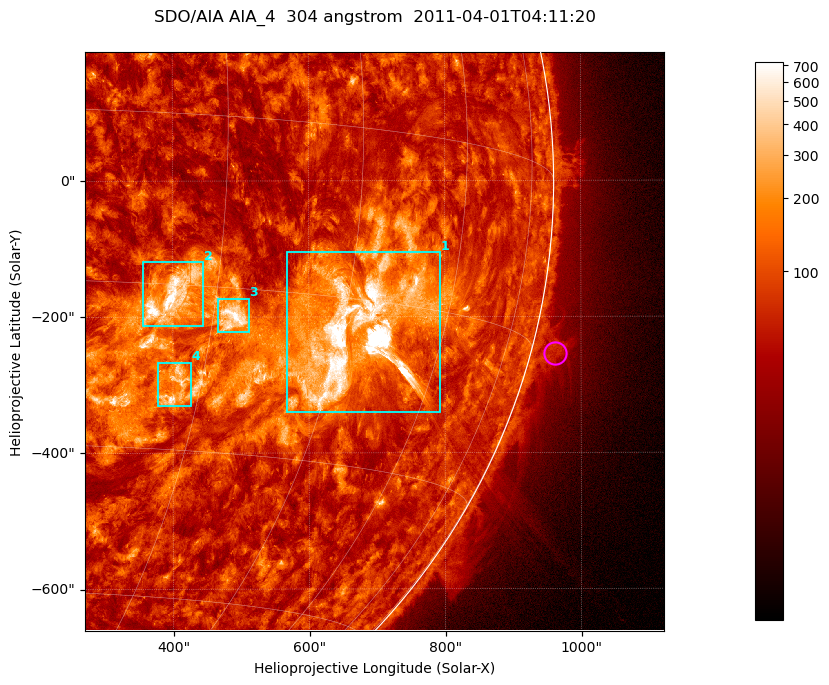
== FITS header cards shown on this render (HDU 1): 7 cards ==
TELESCOP= 'SDO/AIA '           / For AIA: SDO/AIA
INSTRUME= 'AIA_4   '           / For AIA: AIA_ATA1, AIA_ATA2, AIA_ATA3 or AIA_AT
WAVELNTH=                  304 / [angstrom] Wavelength
WAVEUNIT= 'angstrom'           / Wavelength unit: angstrom
DATE-OBS= '2011-04-01T04:11:20.123' / [ISO] Date when observation started; ISO 8
CTYPE1  = 'HPLN-TAN'           / CTYPE1; Typically HPLN
CTYPE2  = 'HPLT-TAN'           / CTYPE2; Typically HPLT

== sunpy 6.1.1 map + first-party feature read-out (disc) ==
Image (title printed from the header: SDO/AIA AIA_4  304 angstrom  2011-04-01T04:11:20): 1418 x 1418 px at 0.6 arcsec/px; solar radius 960 arcsec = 1600 px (partial field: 18% of the solar disc is inside the frame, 73% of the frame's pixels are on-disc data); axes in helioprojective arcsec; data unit not stated in the header (colour bar unlabelled)
Orientation: roll -0.132 deg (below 1 deg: not rotated)
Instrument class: DISC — disc imager (sunpy class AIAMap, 304 A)
Bright regions (active regions / flare kernels): reference = the on-disc median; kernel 11 px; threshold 5 sigma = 171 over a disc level ~72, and >= 1.15x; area >= 2010 px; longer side >= 17 px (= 10 arcsec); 4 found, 4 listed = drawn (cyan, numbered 1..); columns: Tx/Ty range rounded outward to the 2 arcsec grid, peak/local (2 s.f.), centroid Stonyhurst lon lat
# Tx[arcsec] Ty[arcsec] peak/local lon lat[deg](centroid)
1 566..792 -340..-104 49 +47 -18
2 354..446 -214..-118 13 +26 -16
3 466..512 -224..-172 11 +32 -18
4 376..428 -332..-266 8 +27 -24
Off-limb structures (1.02-1.3 R_sun): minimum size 400 px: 6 found; the strongest spans PA ~250..260 deg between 1.02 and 1.07 R_sun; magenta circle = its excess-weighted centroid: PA ~255 deg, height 1.04 R_sun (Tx ~962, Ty ~-254 arcsec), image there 2.4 x the reference